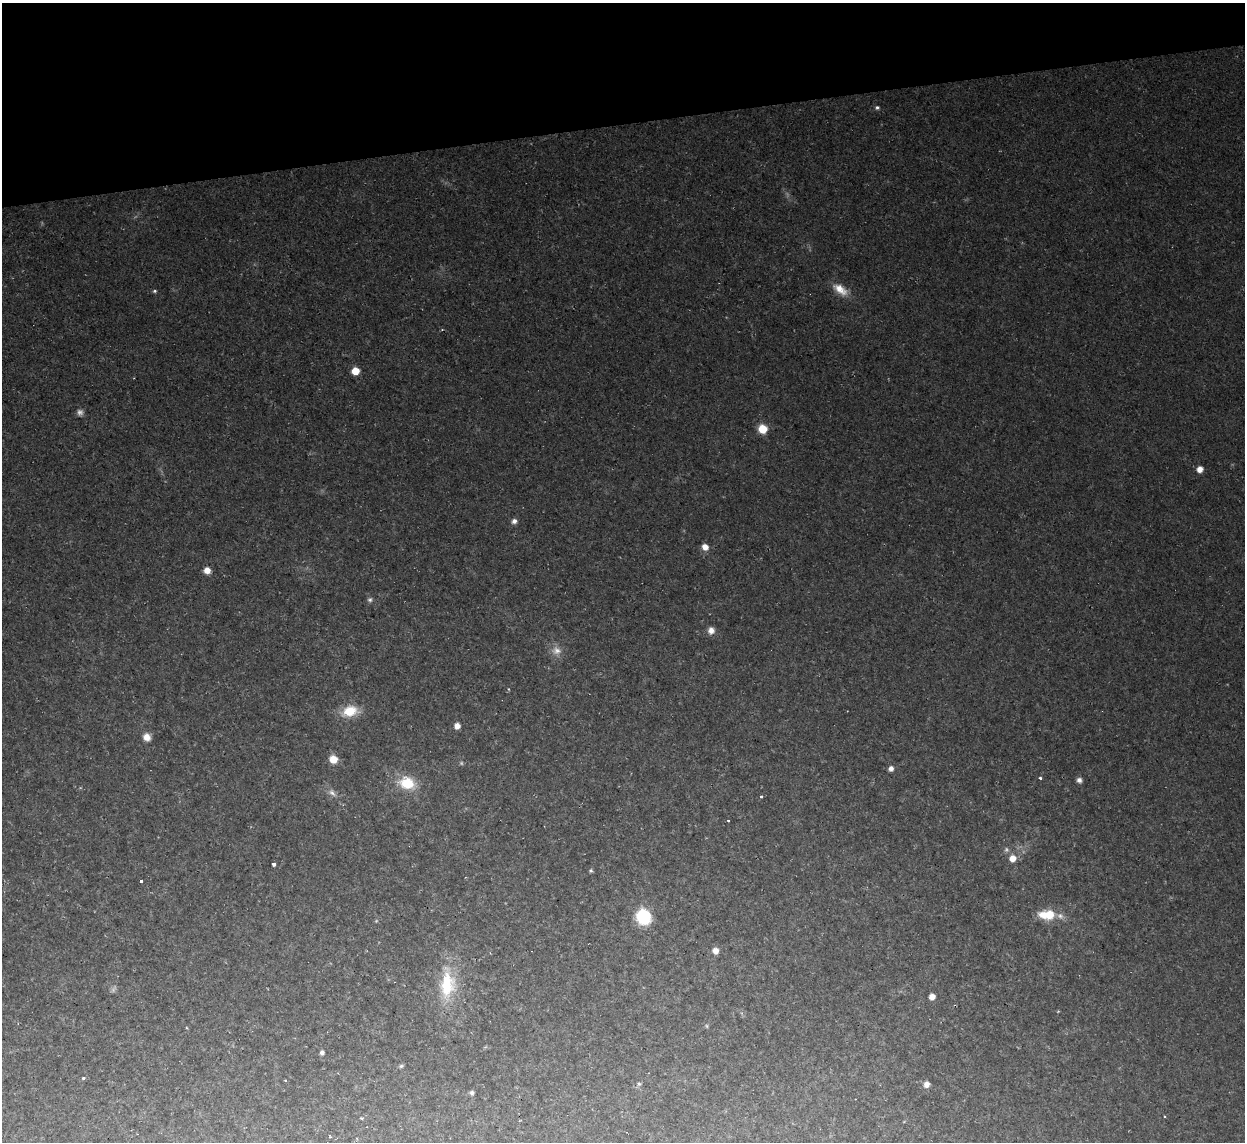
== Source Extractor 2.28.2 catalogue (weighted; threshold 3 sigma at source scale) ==
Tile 3 of 4 x 4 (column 3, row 1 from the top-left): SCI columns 2486-3728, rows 3556-4695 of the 4970 x 4948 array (HDU 1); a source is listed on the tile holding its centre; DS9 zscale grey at full resolution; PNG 1247 x 1144 px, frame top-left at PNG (2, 3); no overlay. Shown black and unused: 11% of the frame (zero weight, under 2 of 3 exposures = <1% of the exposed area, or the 3 px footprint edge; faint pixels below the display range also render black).
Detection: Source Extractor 2.28.2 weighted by HDU 2 'WHT'; one run over the whole footprint, this tile lists its part. Background 0.035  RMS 0.0072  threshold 0.0324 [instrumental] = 3 sigma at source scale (4.5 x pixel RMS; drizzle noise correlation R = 1.50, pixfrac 1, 0.05/0.05 arcsec/px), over >= 5 px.
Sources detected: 53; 6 too faint to see at this stretch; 2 cosmic-ray / hot-pixel residue — not listed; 2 inside a brighter listed object's ellipse — not listed separately; the other 43 listed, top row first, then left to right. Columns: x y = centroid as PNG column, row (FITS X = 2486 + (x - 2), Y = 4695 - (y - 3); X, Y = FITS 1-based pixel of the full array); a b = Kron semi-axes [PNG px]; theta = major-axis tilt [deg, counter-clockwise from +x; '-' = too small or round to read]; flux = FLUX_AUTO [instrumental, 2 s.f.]
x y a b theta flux
877 107 5 5 - 1.7
840 289 23 10 -36 12
155 291 5 4 - 1.3
355 371 6 6 - 15
763 429 7 7 - 20
1200 469 6 6 - 6.5
514 521 7 6 - 3.5
705 547 7 6 - 7.2
207 570 6 6 - 7
370 600 7 7 - 2.1
711 630 9 8 - 5.2
556 651 15 13 -17 7.4
508 689 5 3 - 0.64
350 711 20 12 13 21
457 726 6 5 - 5.7
147 737 9 9 - 6.8
333 759 7 7 - 12
891 768 6 5 - 3.6
1040 778 3 3 - 1.4
1079 780 6 5 - 3.3
407 783 20 14 -16 25
332 793 14 8 -35 4.6
761 797 3 3 - 1.7
729 820 3 3 - 2.2
1012 858 7 6 - 8.6
274 864 4 3 - 9.4
591 871 5 4 - 1.2
141 881 3 3 - 1.5
1050 914 12 11 - 13
643 917 10 9 - 72
715 951 6 6 - 5.8
447 984 42 20 89 44
932 997 5 5 - 6.1
707 1026 6 5 - 1.1
485 1047 6 4 18 0.88
322 1052 6 5 - 2.5
401 1066 7 4 11 1.4
83 1078 3 3 - 4.7
639 1084 7 5 -57 1.6
926 1084 7 6 - 4.9
472 1093 6 6 - 1.9
1165 1116 3 3 - 0.86
361 1118 3 3 - 0.78